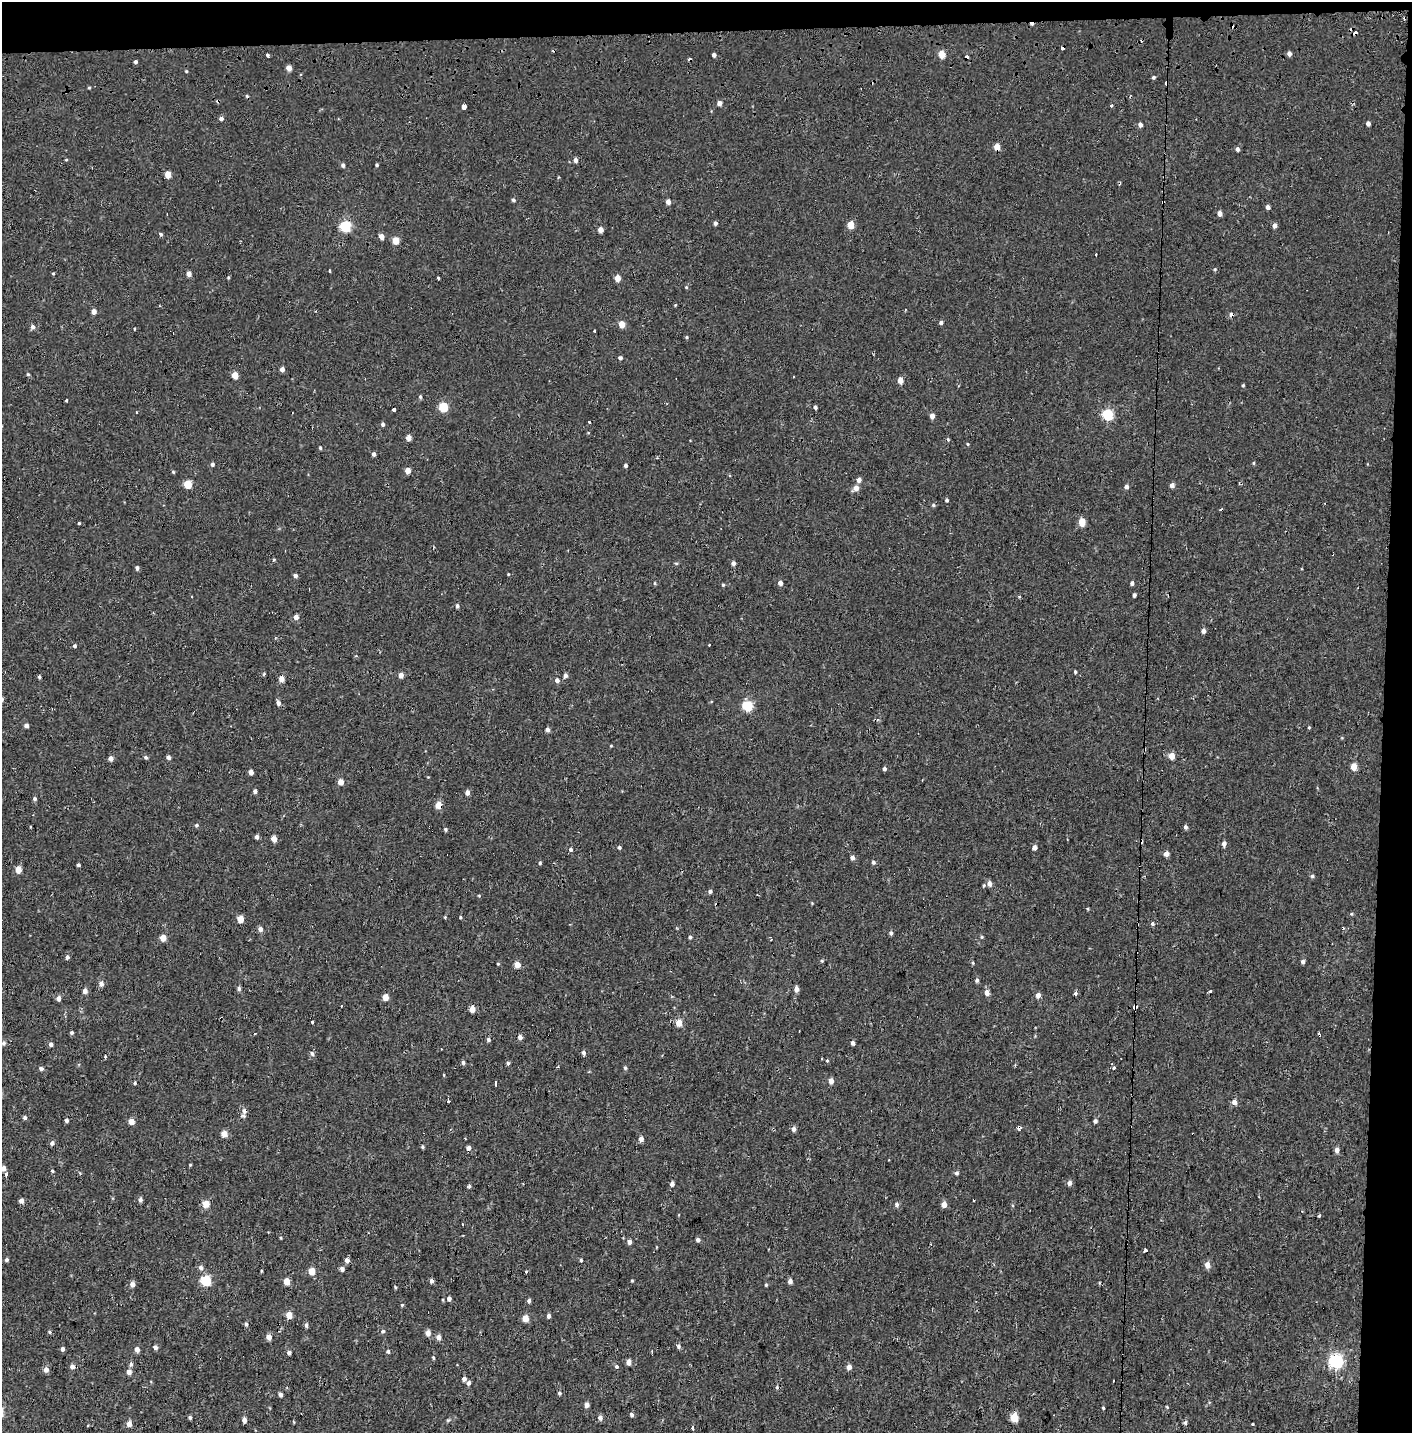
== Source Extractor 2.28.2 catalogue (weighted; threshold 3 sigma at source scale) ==
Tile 3 of 3 x 3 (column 3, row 1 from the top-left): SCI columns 2836-4245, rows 3024-4454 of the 4245 x 4554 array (HDU 1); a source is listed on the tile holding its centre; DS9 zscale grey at full resolution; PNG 1414 x 1435 px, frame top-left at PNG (2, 2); no overlay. Shown black and unused: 4% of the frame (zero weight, under 2 of 3 exposures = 3% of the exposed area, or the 3 px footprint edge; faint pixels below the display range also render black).
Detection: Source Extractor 2.28.2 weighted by HDU 2 'WHT'; one run over the whole footprint, this tile lists its part. Background 0.00104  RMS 0.0035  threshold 0.0158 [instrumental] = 3 sigma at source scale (4.5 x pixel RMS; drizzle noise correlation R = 1.50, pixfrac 1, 0.0396/0.0396 arcsec/px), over >= 5 px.
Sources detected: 311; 19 cosmic-ray / hot-pixel residue — not listed; the other 292 listed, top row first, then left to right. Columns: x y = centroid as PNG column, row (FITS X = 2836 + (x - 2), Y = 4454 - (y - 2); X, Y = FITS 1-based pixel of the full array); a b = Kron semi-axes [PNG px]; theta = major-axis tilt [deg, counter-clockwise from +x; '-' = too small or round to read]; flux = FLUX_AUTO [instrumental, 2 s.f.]
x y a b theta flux
1031 24 4 3 - 1.1
1355 33 4 4 - 1.8
1062 48 4 3 - 1.4
941 54 5 4 - 5.5
1289 54 4 4 - 1.4
268 55 3 3 - 0.78
714 55 4 4 - 1
136 62 4 4 - 0.7
289 68 5 4 - 2.3
186 71 3 3 - 0.44
1153 77 4 4 - 0.54
1166 83 4 3 - 1.7
89 88 5 3 - 0.31
218 101 5 4 - 0.44
719 103 5 4 - 1.5
464 106 4 4 - 4.8
1111 106 4 3 - 0.34
221 119 5 4 - 0.89
1368 123 4 4 - 1.3
1140 125 4 4 - 1.2
997 147 5 4 - 4
1237 149 4 4 - 0.94
66 160 4 3 - 0.29
575 160 5 4 - 1.3
343 165 5 4 - 0.76
377 165 4 3 - 0.41
168 174 5 4 - 4.1
513 200 5 4 - 0.6
668 202 5 4 - 1.9
1268 207 4 4 - 1.3
1219 213 5 4 - 1.7
715 223 4 4 - 0.88
851 225 5 4 - 6.1
1275 225 5 4 - 1.5
345 226 6 5 - 30
600 230 4 4 - 2.4
161 234 5 4 - 0.57
381 236 5 4 - 2.3
395 240 5 4 - 5.3
1215 269 4 3 - 0.33
53 273 4 3 - 0.37
189 274 5 4 - 1.5
228 277 4 3 - 0.3
438 277 3 3 - 7.5
618 278 5 4 - 4.2
686 287 4 3 - 0.32
94 311 4 4 - 1.8
941 323 4 4 - 0.79
622 324 5 4 - 4.1
32 327 5 4 - 1.2
687 337 5 3 - 0.34
620 358 4 4 - 0.78
282 369 4 4 - 1.5
28 374 5 4 - 0.4
235 375 5 4 - 4.1
794 377 3 2 - 0.46
900 380 5 4 - 3
1243 385 4 3 - 0.37
420 397 5 4 - 0.48
67 401 3 3 - 1.4
443 407 5 5 - 17
815 407 4 3 - 0.73
394 410 3 3 - 2
1107 415 6 5 - 26
932 416 5 4 - 1.8
589 422 3 3 - 0.87
383 424 5 4 - 0.68
408 438 4 4 - 2.4
948 439 5 4 - 0.43
968 444 5 3 - 0.31
320 448 4 3 - 0.38
373 454 4 4 - 0.91
1254 463 5 3 - 0.33
212 464 5 4 - 0.75
625 465 4 3 - 0.74
408 470 4 4 - 2.8
173 472 4 3 - 0.32
859 480 5 5 - 1.5
188 484 5 5 - 8.7
1172 485 5 4 - 1.4
1126 487 5 5 - 0.94
856 488 6 5 - 2.2
947 500 4 4 - 0.53
933 505 5 4 - 0.47
1222 510 3 3 - 2.4
1082 522 5 4 - 5.8
79 523 3 3 - 0.36
274 560 5 3 - 0.33
676 563 5 3 - 0.34
733 563 4 4 - 1.2
137 568 5 4 - 0.68
508 574 4 3 - 0.26
295 576 5 4 - 0.95
655 583 5 3 - 0.36
780 583 5 4 - 1.4
1132 583 5 4 - 0.76
723 585 4 4 - 0.38
1134 595 4 3 - 0.78
192 597 2 2 - 0.32
1019 597 5 3 - 0.28
457 606 5 4 - 0.72
296 617 5 5 - 1.7
1203 631 4 4 - 1.7
75 646 4 4 - 0.54
1075 672 3 3 - 0.44
401 675 4 4 - 2.4
565 676 5 5 - 0.96
39 677 3 3 - 0.56
281 679 5 4 - 2.9
557 680 5 5 - 1.1
278 703 5 5 - 1.2
747 706 5 5 - 21
26 726 4 4 - 1.1
1309 727 4 4 - 0.32
547 729 5 4 - 1
1172 756 5 4 - 4.3
146 757 5 4 - 0.57
168 757 4 4 - 1.1
111 758 4 4 - 1.6
1354 767 5 4 - 5
884 769 4 3 - 0.8
251 772 4 4 - 1.9
341 782 5 4 - 2.9
255 791 4 4 - 0.9
467 792 5 4 - 1.5
35 799 5 5 - 0.62
439 805 5 5 - 4.9
196 825 5 4 - 0.54
1185 827 4 4 - 0.92
445 829 5 4 - 0.48
257 837 4 3 - 1.1
274 839 4 4 - 3.4
1224 844 5 5 - 1.2
619 847 4 4 - 0.58
1034 848 5 4 - 1.5
571 850 5 4 - 0.75
1166 854 4 4 - 2.1
852 857 5 5 - 1.2
873 862 5 4 - 0.7
540 863 4 4 - 0.36
78 865 3 3 - 0.49
18 869 5 4 - 4.2
1312 876 5 4 - 0.54
989 884 5 5 - 1.6
984 885 5 3 - 0.33
710 891 4 4 - 0.84
1351 914 3 3 - 1.1
445 917 4 3 - 0.3
460 917 4 3 - 0.37
240 919 5 4 - 4.9
1152 924 5 5 - 0.58
260 929 5 5 - 1.4
891 933 4 4 - 0.85
690 937 4 4 - 0.52
982 937 5 4 - 0.38
163 938 5 4 - 3.7
67 957 5 4 - 0.85
822 961 5 3 - 0.34
1303 961 4 4 - 0.93
973 963 5 4 - 0.37
517 965 5 4 - 3.6
977 980 5 4 - 0.76
101 984 5 5 - 1.6
239 989 5 5 - 0.7
796 989 5 4 - 1.9
85 991 5 4 - 1.6
1210 991 3 3 - 0.6
987 993 5 5 - 2.1
1076 993 3 3 - 13
1038 995 5 5 - 1.8
385 997 5 4 - 4.2
58 998 5 5 - 1.3
341 1006 2 2 - 0.35
1135 1007 4 3 - 6.1
472 1009 5 4 - 4.1
312 1021 3 3 - 4.9
679 1023 5 4 - 4.5
72 1033 4 4 - 0.52
255 1033 3 3 - 0.66
1319 1035 4 3 - 1.3
520 1037 5 4 - 1.5
488 1040 4 4 - 0.76
3 1043 6 5 - 0.75
853 1043 4 4 - 1
51 1044 4 4 - 1.2
312 1053 7 5 -72 0.74
583 1053 5 4 - 1
827 1061 4 3 - 0.31
463 1063 5 4 - 0.71
508 1063 5 4 - 0.67
625 1068 5 4 - 0.54
1114 1068 3 3 - 0.6
41 1069 5 4 - 0.88
444 1075 5 3 - 0.24
831 1081 5 4 - 2.4
135 1083 4 3 - 0.4
496 1083 5 3 - 1.1
448 1101 3 3 - 2.6
1234 1102 4 4 - 2.5
244 1111 8 6 84 1.6
25 1118 5 4 - 0.71
66 1120 4 4 - 0.83
131 1121 4 4 - 3.5
1095 1121 4 4 - 0.86
1019 1128 4 3 - 2.7
794 1129 6 5 - 1.2
224 1134 5 5 - 3.5
641 1139 5 4 - 1.7
52 1143 5 4 - 0.94
422 1147 4 4 - 0.47
468 1148 4 4 - 1.4
1337 1150 5 4 - 1.8
190 1165 4 3 - 0.29
3 1168 4 4 - 1.7
52 1171 4 3 - 0.39
956 1173 5 5 - 0.7
6 1175 3 3 - 5.4
1069 1183 5 5 - 1.4
672 1184 4 4 - 1.3
469 1186 4 3 - 2.2
140 1200 5 4 - 1
21 1201 4 4 - 1.6
206 1204 5 4 - 7.1
897 1204 6 5 - 0.88
944 1204 6 5 - 2.2
1320 1215 3 3 - 0.87
698 1240 4 4 - 1
629 1242 5 4 - 1.4
1146 1250 3 3 - 12
6 1260 5 4 - 0.61
347 1260 5 4 - 1.5
581 1260 3 3 - 0.57
1207 1265 6 5 - 2.6
201 1267 6 5 - 1.1
342 1269 5 5 - 1.1
261 1271 4 3 - 0.29
312 1271 5 4 - 5
526 1271 3 3 - 6.4
205 1280 5 5 - 23
632 1280 4 3 - 0.31
287 1281 4 4 - 4.5
432 1281 4 4 - 1.4
790 1281 4 4 - 1.4
132 1284 5 5 - 1.9
766 1285 4 4 - 0.37
395 1287 5 3 - 0.37
449 1299 4 4 - 0.98
443 1300 4 3 - 0.29
529 1301 5 4 - 0.77
402 1305 4 4 - 0.32
289 1315 5 4 - 4.7
549 1316 4 4 - 1.2
525 1318 4 4 - 4.6
246 1324 5 4 - 0.66
306 1325 6 4 -88 0.77
383 1331 6 5 - 0.61
49 1332 4 4 - 0.41
428 1333 5 5 - 2
269 1337 5 4 - 2.3
438 1337 5 5 - 2
678 1346 6 5 - 0.79
155 1348 5 4 - 1.1
63 1349 4 4 - 1
137 1349 5 4 - 2
388 1351 5 4 - 0.64
289 1353 4 4 - 1.1
433 1358 4 3 - 0.36
1336 1361 6 6 - 63
629 1362 5 4 - 2.1
131 1364 6 4 80 0.89
616 1366 3 3 - 2
72 1367 5 5 - 1.5
849 1367 5 4 - 1.7
46 1369 5 5 - 1.9
129 1372 5 5 - 1.9
464 1379 4 4 - 1.2
469 1383 5 4 - 0.88
559 1393 5 4 - 0.49
281 1395 4 4 - 0.93
587 1405 5 4 - 1.3
1167 1407 4 3 - 0.29
1103 1408 3 3 - 0.44
632 1414 5 4 - 0.74
190 1417 4 3 - 0.58
1014 1417 5 5 - 11
600 1418 5 5 - 1.4
244 1420 5 4 - 1.5
448 1420 6 4 18 0.44
1185 1422 5 5 - 0.75
129 1424 5 4 - 2.4
1253 1424 3 3 - 1.2
693 1428 4 3 - 1
Overlapping masked pixels (flux is a lower limit): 12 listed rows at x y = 1031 24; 1355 33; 1062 48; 1166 83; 218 101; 997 147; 1222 510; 439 805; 1135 1007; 1319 1035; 244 1111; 1019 1128
Isophote crosses this tile's border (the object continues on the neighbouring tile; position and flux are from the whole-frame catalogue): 1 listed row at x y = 3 1168